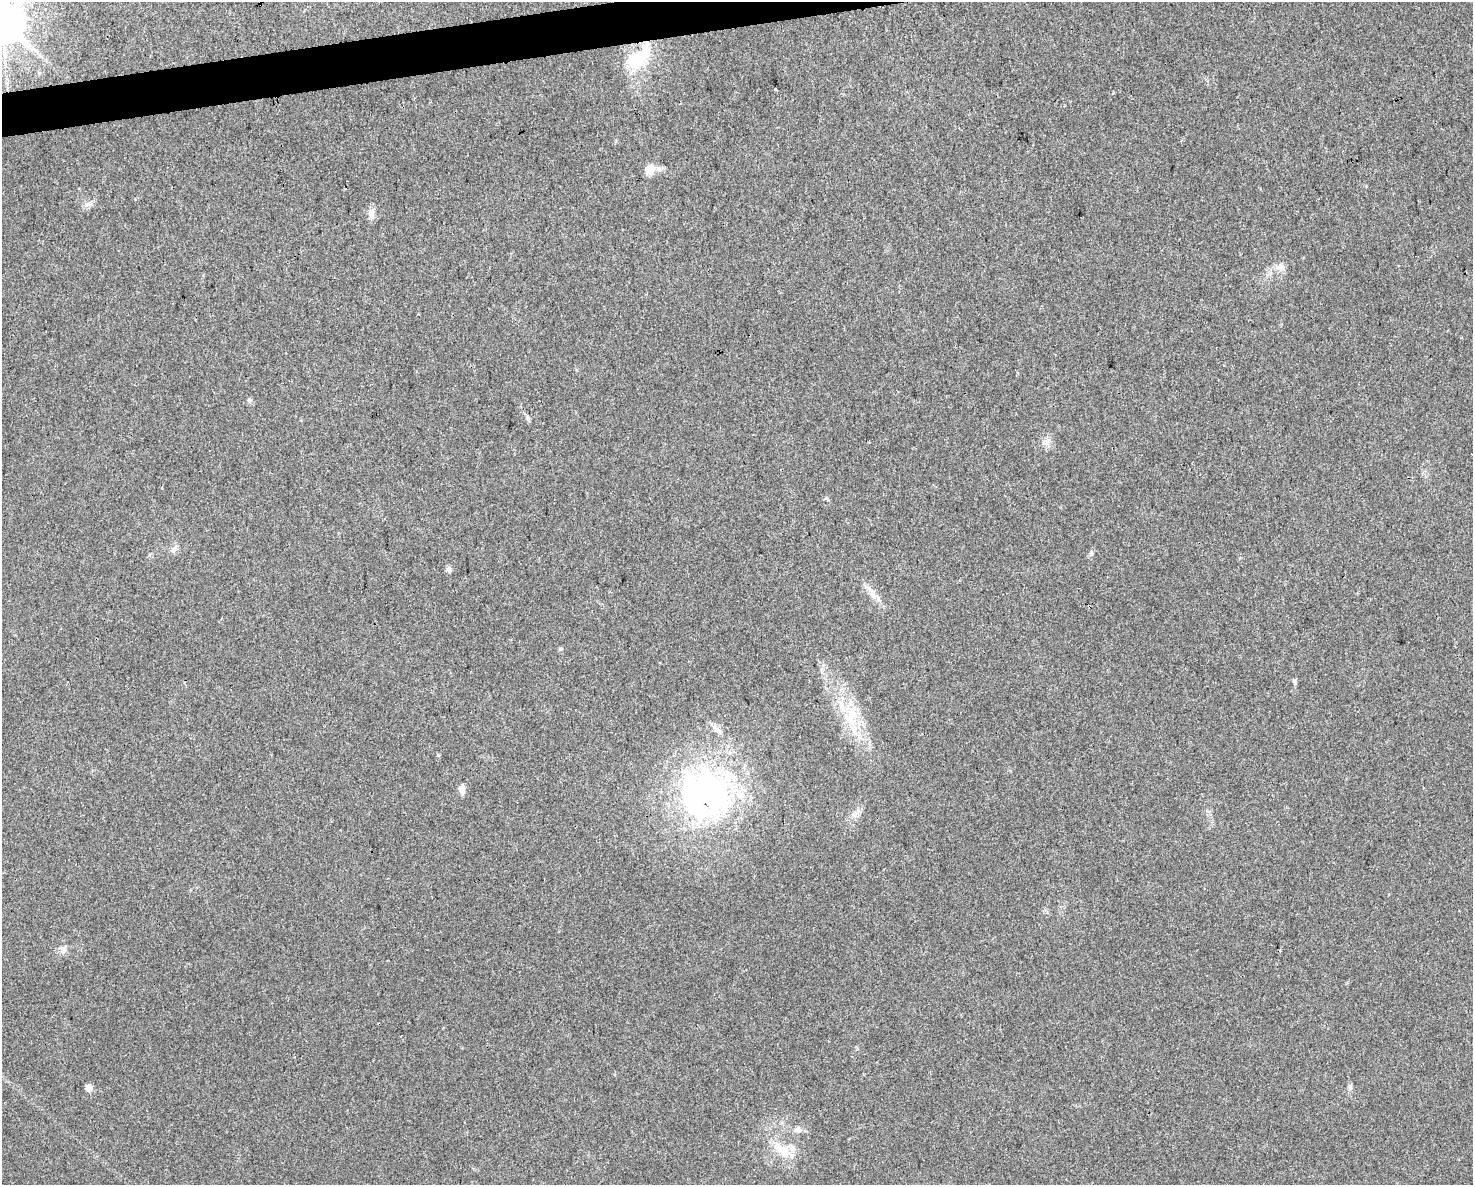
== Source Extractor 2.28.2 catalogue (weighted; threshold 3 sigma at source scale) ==
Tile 8 of 3 x 4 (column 2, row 3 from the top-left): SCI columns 1490-2960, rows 1183-2365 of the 4494 x 4730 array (HDU 1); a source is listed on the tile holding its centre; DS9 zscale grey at full resolution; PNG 1475 x 1187 px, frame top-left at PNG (2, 2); no overlay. Shown black and unused: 2% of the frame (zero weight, under 3 of 4 exposures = <1% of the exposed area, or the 3 px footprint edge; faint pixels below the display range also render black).
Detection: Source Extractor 2.28.2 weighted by HDU 2 'WHT'; one run over the whole footprint, this tile lists its part. Background 0.0315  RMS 0.004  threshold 0.018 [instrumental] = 3 sigma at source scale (4.5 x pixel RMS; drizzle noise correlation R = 1.50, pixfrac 1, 0.0396/0.0396 arcsec/px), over >= 5 px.
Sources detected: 25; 2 inside a brighter listed object's ellipse — not listed separately; the other 23 listed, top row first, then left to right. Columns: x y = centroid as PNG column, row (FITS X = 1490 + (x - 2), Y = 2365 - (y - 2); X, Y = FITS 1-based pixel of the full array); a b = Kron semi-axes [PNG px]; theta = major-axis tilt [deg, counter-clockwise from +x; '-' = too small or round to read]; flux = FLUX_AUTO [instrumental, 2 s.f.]
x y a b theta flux
2 23 11 10 - 1700
640 57 35 15 47 19
776 89 3 2 - 0.52
650 170 10 9 - 4.9
87 204 9 4 21 1.3
371 214 14 9 -83 2.3
1280 267 13 8 8 2.5
249 400 6 6 - 1
528 419 7 4 -46 0.76
174 550 12 6 44 1.6
1091 553 8 5 -89 0.96
449 569 7 6 - 1.2
872 593 19 6 -59 3.4
560 649 6 4 -90 0.53
1294 681 8 5 -85 0.77
852 715 24 17 -83 12
462 789 8 6 88 3.1
705 795 60 55 -29 110
854 814 9 9 - 2
1350 1087 8 6 -89 1
88 1088 9 7 -58 1.9
798 1130 9 7 -29 1.5
784 1152 19 12 -4 6.7
Overlapping masked pixels (flux is a lower limit): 1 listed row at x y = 640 57
Isophote crosses this tile's border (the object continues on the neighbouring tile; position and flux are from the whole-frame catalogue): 1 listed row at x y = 2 23
Unlisted compact peaks at least as high as the median listed source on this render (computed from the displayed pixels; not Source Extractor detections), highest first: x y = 438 755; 826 498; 63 951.